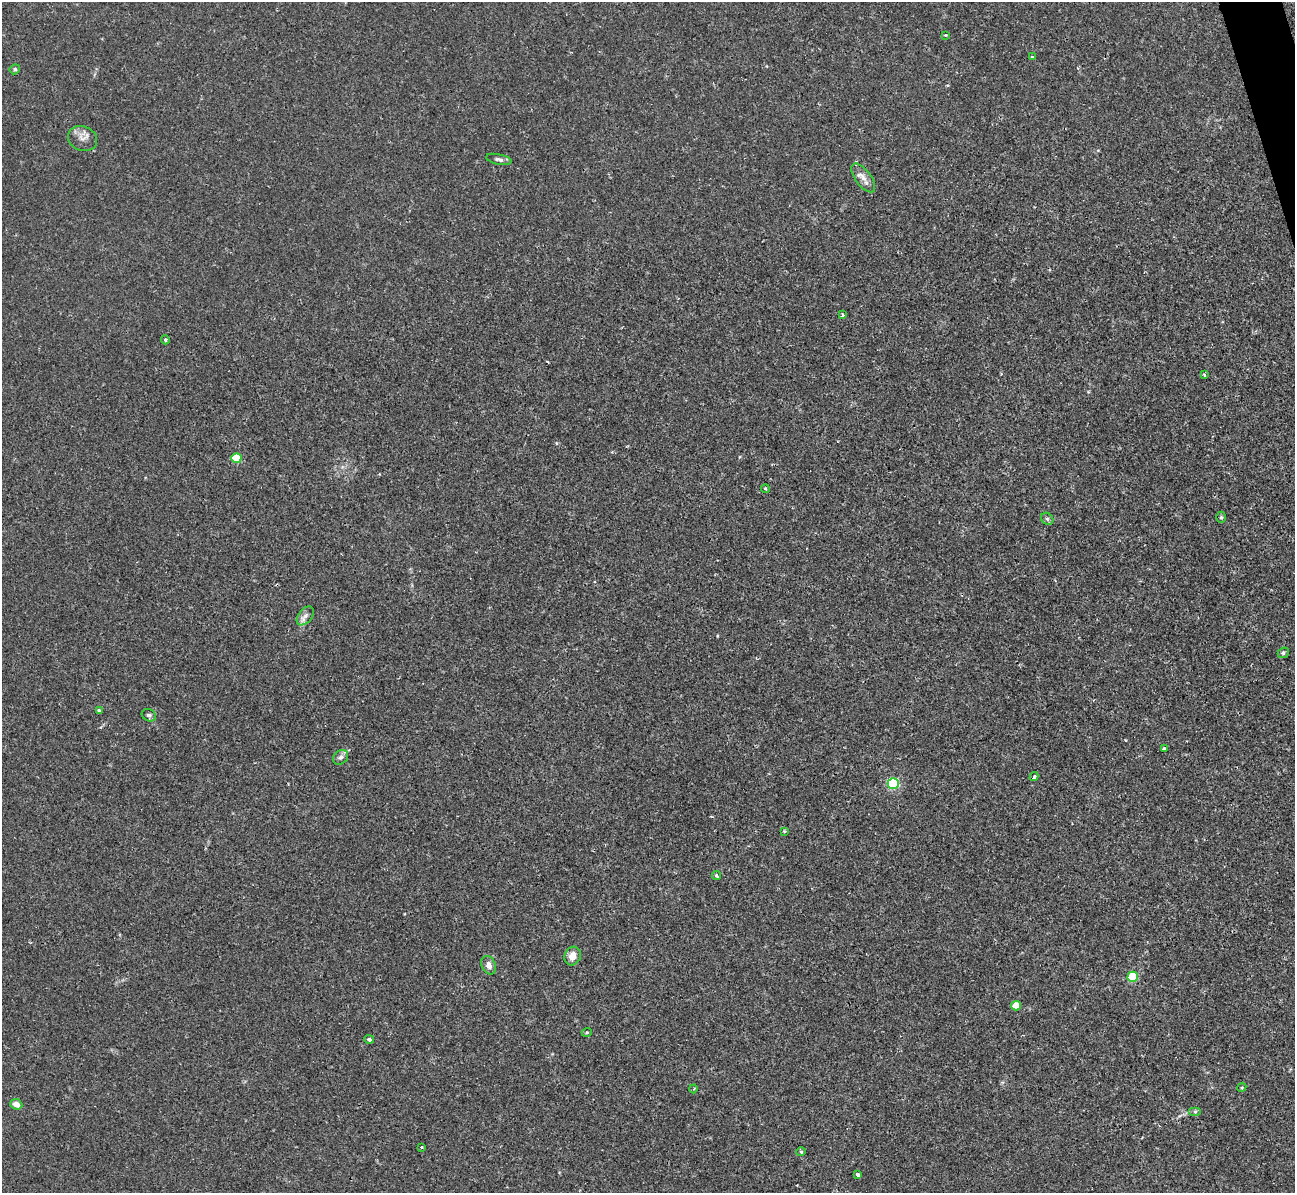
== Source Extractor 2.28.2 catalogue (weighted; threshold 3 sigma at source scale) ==
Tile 10 of 4 x 4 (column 2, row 3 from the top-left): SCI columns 1306-2598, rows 1496-2686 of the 5236 x 5221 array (HDU 1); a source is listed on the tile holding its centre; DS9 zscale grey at full resolution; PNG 1297 x 1195 px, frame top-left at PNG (2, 2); each listed source drawn as its Kron ellipse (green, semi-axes under 4 px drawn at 4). Shown black and unused: <1% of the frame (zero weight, under 2 of 3 exposures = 3% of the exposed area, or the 3 px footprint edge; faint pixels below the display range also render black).
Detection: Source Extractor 2.28.2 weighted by HDU 2 'WHT'; one run over the whole footprint, this tile lists its part. Background 0.0213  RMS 0.0039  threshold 0.0176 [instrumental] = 3 sigma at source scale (4.5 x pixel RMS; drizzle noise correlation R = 1.50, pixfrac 1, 0.05/0.05 arcsec/px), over >= 5 px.
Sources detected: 36; all 36 listed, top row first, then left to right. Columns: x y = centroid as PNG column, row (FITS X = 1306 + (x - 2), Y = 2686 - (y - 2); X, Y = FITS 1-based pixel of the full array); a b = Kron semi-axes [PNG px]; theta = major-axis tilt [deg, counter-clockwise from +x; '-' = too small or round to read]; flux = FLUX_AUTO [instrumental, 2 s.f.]
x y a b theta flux
945 35 3 3 - 0.49
1033 57 3 3 - 1.6
15 69 5 4 - 0.71
82 139 15 12 -22 2.9
499 159 13 5 -11 1.2
863 178 17 8 -53 2.8
843 315 3 3 - 1.1
165 340 4 3 - 0.5
1204 375 4 3 - 0.52
236 458 5 5 - 15
765 489 4 3 - 0.39
1221 517 5 5 - 0.58
1047 519 7 5 -44 0.73
305 616 11 6 53 1.8
1283 653 6 5 - 0.67
99 710 4 3 - 0.63
149 715 7 6 - 0.88
1164 749 3 3 - 0.97
341 757 8 6 41 1.2
1034 777 4 3 - 0.54
893 783 5 5 - 43
784 831 3 3 - 0.79
717 876 4 3 - 0.82
573 956 9 8 - 3.6
489 965 9 7 -65 2.1
1133 977 5 5 - 23
1016 1006 5 4 - 7.6
587 1032 5 3 - 0.34
369 1039 5 4 - 0.9
1242 1087 5 4 - 0.44
693 1089 4 3 - 0.47
16 1104 6 5 - 2.5
1195 1112 6 4 0 0.56
422 1147 3 2 - 0.44
801 1152 5 3 - 0.42
858 1175 4 3 - 2.6